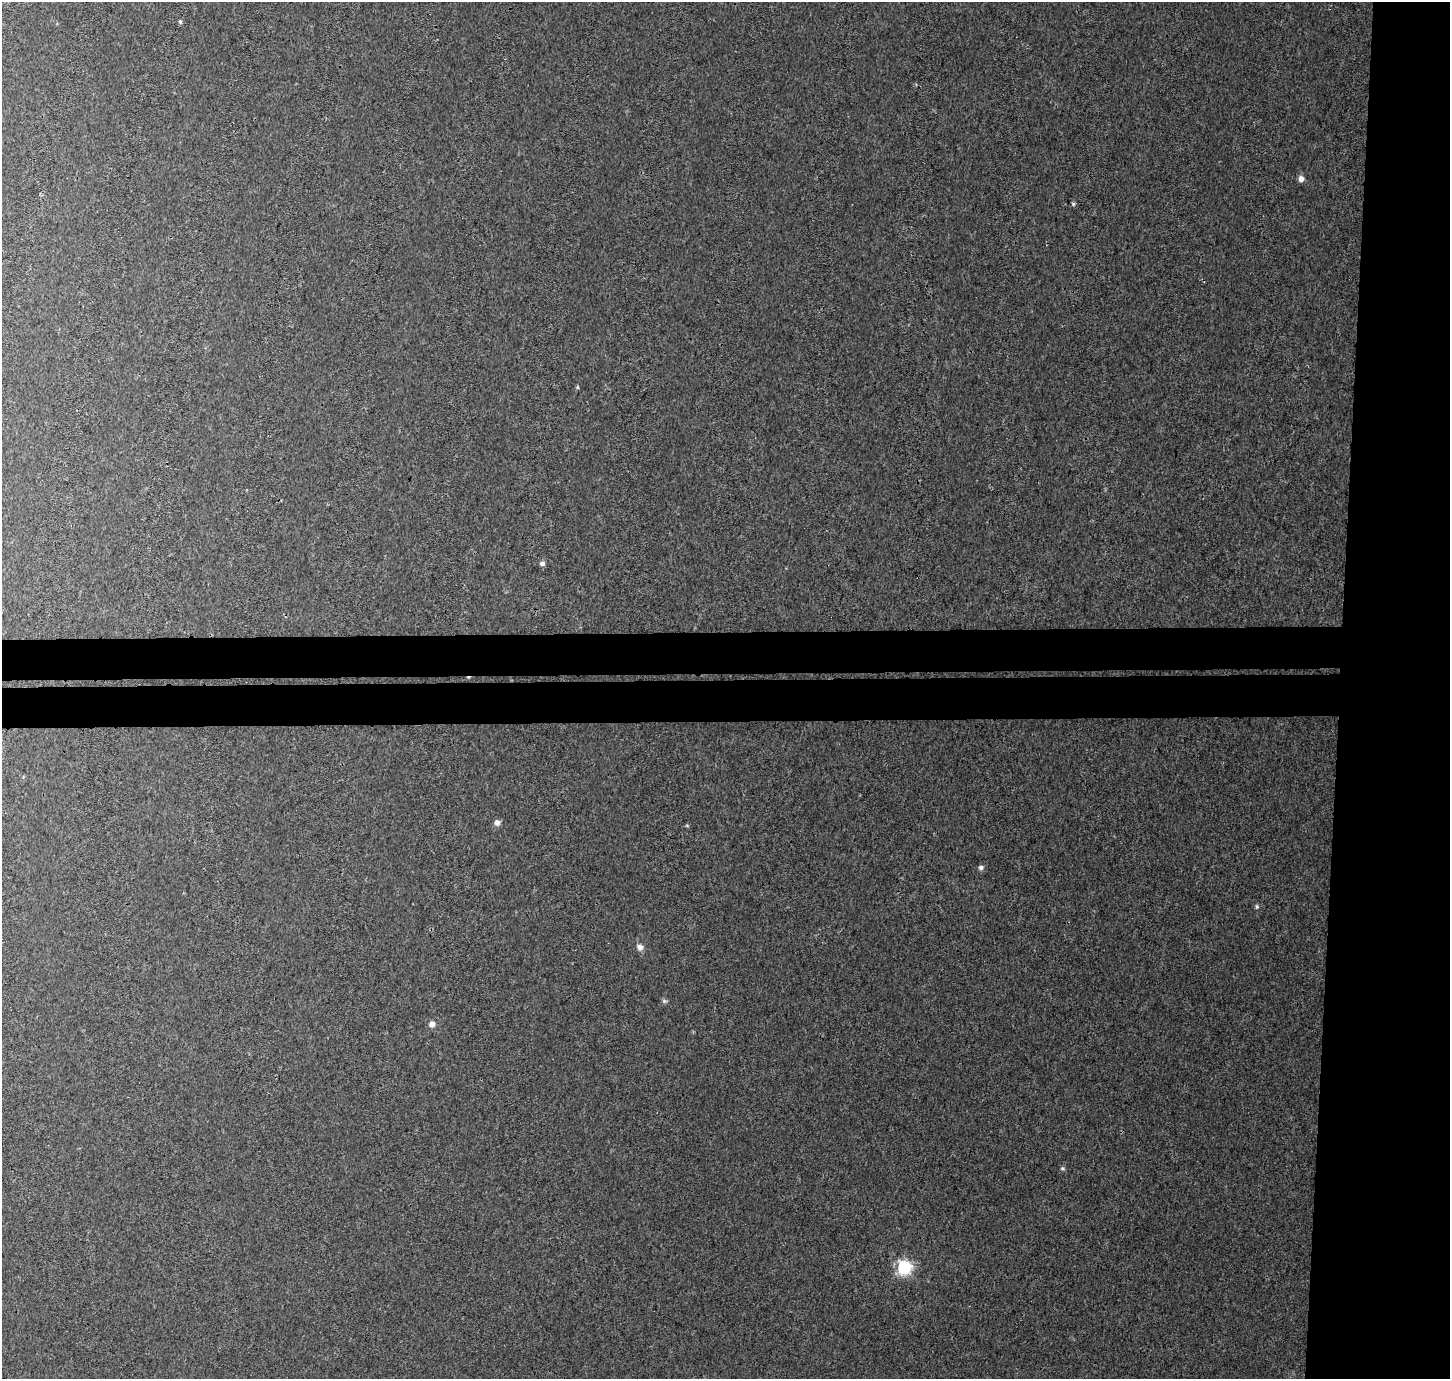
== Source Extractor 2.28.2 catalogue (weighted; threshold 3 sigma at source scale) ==
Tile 6 of 3 x 3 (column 3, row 2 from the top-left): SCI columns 2901-4348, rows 1636-3012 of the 4359 x 4647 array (HDU 1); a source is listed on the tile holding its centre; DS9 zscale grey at full resolution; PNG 1452 x 1381 px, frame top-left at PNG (2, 2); no overlay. Shown black and unused: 13% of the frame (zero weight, under 3 of 4 exposures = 4% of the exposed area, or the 3 px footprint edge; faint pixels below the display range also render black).
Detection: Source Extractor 2.28.2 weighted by HDU 2 'WHT'; one run over the whole footprint, this tile lists its part. Background 0.0037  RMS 0.0023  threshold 0.0104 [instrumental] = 3 sigma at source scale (4.5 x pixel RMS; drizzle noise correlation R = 1.50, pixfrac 1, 0.0396/0.0396 arcsec/px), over >= 5 px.
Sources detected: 13; all 13 listed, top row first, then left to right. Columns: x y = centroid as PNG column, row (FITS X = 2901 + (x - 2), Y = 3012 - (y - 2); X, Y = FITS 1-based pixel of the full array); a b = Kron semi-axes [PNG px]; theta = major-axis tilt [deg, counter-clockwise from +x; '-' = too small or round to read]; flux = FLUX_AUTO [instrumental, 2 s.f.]
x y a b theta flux
180 22 6 4 -63 0.35
1301 179 7 6 - 1.1
1073 204 5 5 - 0.36
542 563 6 6 - 0.7
497 822 6 6 - 1.1
687 826 6 3 -20 0.23
981 867 7 6 - 0.67
1257 906 6 5 - 0.4
640 947 8 8 - 1.2
664 1001 7 6 - 0.47
432 1024 7 7 - 1.2
1062 1168 6 6 - 0.42
904 1267 6 6 - 55